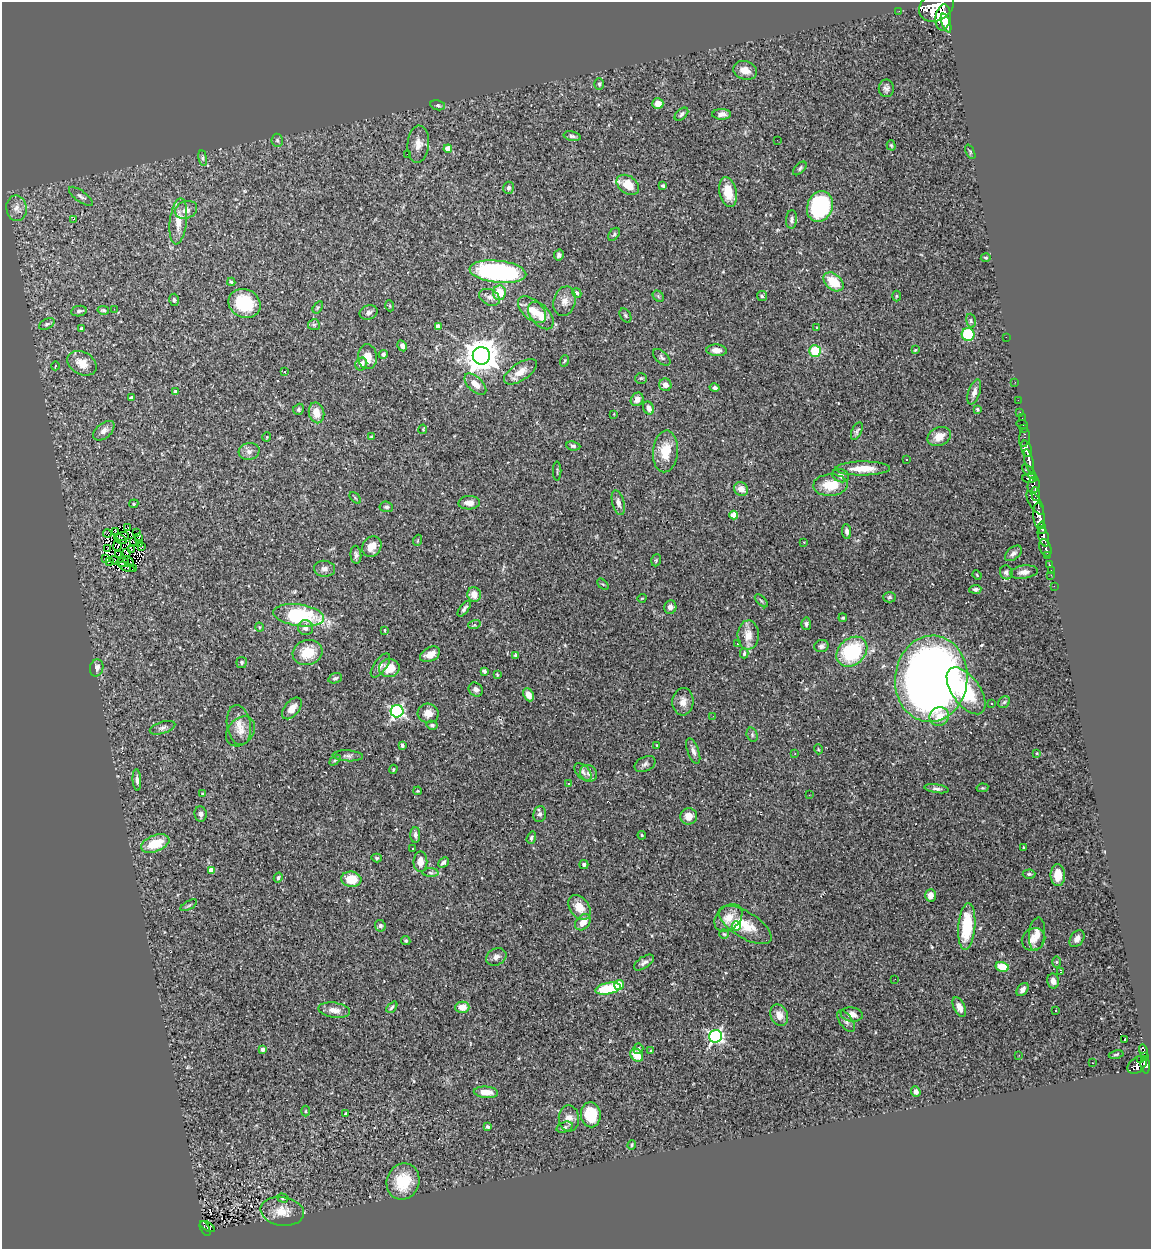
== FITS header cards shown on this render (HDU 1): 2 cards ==
NAXIS1  =                 1149
NAXIS2  =                 1247

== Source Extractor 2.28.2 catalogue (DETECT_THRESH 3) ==
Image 1149 x 1247 px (HDU 1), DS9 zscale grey, 1 PNG px = 1 image px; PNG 1153 x 1251 px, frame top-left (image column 1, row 1247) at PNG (2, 2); each listed source drawn as its Kron ellipse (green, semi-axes under 4 px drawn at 4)
Background 0.884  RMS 0.08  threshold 0.241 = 3 sigma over >= 5 px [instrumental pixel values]
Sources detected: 317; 4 with non-positive FLUX_AUTO (blend fragments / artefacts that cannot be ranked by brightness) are neither listed nor drawn; the other 313 listed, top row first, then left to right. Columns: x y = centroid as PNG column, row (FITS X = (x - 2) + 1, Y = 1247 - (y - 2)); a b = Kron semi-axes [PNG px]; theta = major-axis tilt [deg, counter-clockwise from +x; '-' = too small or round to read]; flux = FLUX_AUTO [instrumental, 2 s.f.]
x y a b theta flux
937 6 19 14 34 8200
899 11 2 2 - 12
943 17 13 7 82 4000
946 23 10 4 -69 2100
745 70 12 9 -16 55
599 84 5 4 - 8.5
886 88 9 7 90 19
658 104 5 5 - 44
438 105 7 5 -12 11
681 114 8 5 42 15
722 114 9 5 1 29
572 136 8 4 -11 13
277 140 6 5 - 11
777 140 2 2 - 33
418 144 18 10 86 49
891 145 5 4 - 6.6
448 149 4 4 - 83
970 152 8 4 -65 7.3
407 154 2 2 - 2.6
203 158 8 4 -82 11
800 168 8 4 45 12
628 185 12 8 -36 87
663 186 4 3 - 12
509 188 6 5 - 15
728 192 15 8 -79 95
81 196 14 5 -37 19
820 206 16 12 72 570
17 208 13 10 -81 42
186 210 11 8 20 33
73 219 3 2 - 34
792 219 9 5 87 16
178 221 23 8 83 67
614 234 7 4 54 9.3
559 255 5 5 - 13
986 258 5 4 - 7.1
498 272 28 11 -6 850
231 282 4 4 - 6.8
834 282 11 7 -40 140
499 293 7 6 - 120
577 293 5 4 - 11
658 296 6 5 - 8.6
762 296 5 5 - 8.4
896 296 5 3 - 5.9
490 297 11 7 -27 29
174 300 6 5 - 9.9
565 301 15 11 74 41
244 303 16 14 -23 240
390 306 5 3 - 4.8
318 307 7 4 58 7.8
114 309 2 2 - 3.7
103 310 6 4 -10 8
532 310 17 9 -42 69
79 311 8 5 11 12
369 313 9 7 21 21
625 315 7 5 -60 9.5
541 316 16 9 -48 64
971 321 7 4 -74 9.7
47 324 8 5 26 12
314 325 6 5 - 9.2
438 326 4 4 - 23
81 328 3 3 - 5.8
817 328 3 3 - 5.1
968 334 6 6 - 280
1006 337 2 2 - 42
402 346 6 4 -60 18
717 350 10 6 -3 34
915 350 4 4 - 6.7
815 351 6 5 - 170
383 354 4 4 - 11
481 356 8 8 - 11000
368 357 12 9 -84 56
662 357 10 5 -43 14
564 361 6 3 70 6.2
82 363 15 11 -28 72
361 364 6 5 - 33
55 366 4 2 - 3.1
285 372 2 2 - 3.8
520 372 19 8 33 70
641 378 6 5 - 8.1
1015 382 3 2 - 6.3
475 384 13 7 -44 49
665 385 6 6 - 34
715 388 5 4 - 15
175 392 4 4 - 14
974 392 13 6 72 26
131 398 4 4 - 18
637 399 7 6 - 35
1018 400 2 2 - 8.8
649 408 7 5 -63 30
299 409 6 5 - 10
977 409 4 3 - 6.8
1020 412 3 2 - 15
316 413 10 7 -77 65
614 414 3 2 - 3.6
1022 418 2 2 - 13
1022 424 6 3 -10 29
423 429 4 3 - 4.1
1024 429 3 2 - 37
104 431 12 7 40 27
857 431 9 5 66 13
267 437 5 3 - 4.1
371 437 4 4 - 5.4
939 437 12 9 25 64
1024 438 9 5 81 140
573 446 7 4 -8 10
1026 448 8 5 -72 1500
249 451 10 8 15 27
665 451 21 12 85 120
906 459 3 3 - 15
1029 461 12 4 -76 1600
863 468 27 7 0 100
557 471 9 2 90 5.5
1029 472 9 4 -46 510
841 476 8 6 -21 21
1030 478 7 4 -2 640
830 485 17 11 3 130
1034 485 8 6 77 750
741 489 7 6 - 48
1036 494 6 3 -85 460
355 498 7 2 -45 5.3
469 503 11 7 3 36
618 503 13 6 -74 23
1035 503 13 5 -57 1300
134 504 5 4 - 5.6
386 507 6 5 - 12
734 515 4 4 - 100
1039 516 13 5 -85 3300
128 528 4 3 - 22
1042 528 6 3 -86 730
116 531 3 2 - 5.2
847 531 7 4 -83 17
107 533 4 2 - 2.4
137 533 3 2 - 5.7
122 536 7 3 3 2.1
1043 537 10 5 -73 1300
139 538 3 2 - 4.3
120 539 6 2 -32 1.2
418 540 5 3 - 5.3
134 541 4 2 - 8
804 542 3 3 - 13
140 543 4 2 - 3
117 546 5 3 - 11
142 546 3 2 - 7.2
372 547 11 9 51 58
1045 548 9 6 -69 290
108 549 3 3 - 0.99
132 550 4 3 - 5.8
127 552 2 2 - 4.1
1013 553 10 6 39 19
119 555 4 2 - 6.1
356 555 9 5 -85 16
1048 556 4 3 - 180
106 559 4 3 - 11
115 560 5 2 - 7
656 560 6 4 70 7.8
128 561 6 2 -42 2
109 562 3 2 - 3.4
123 562 6 3 6 12
1049 565 3 3 - 31
126 567 8 3 -25 4.2
133 568 3 2 - 3.8
325 569 10 8 -6 24
1051 570 3 2 - 7.6
1006 572 7 6 - 17
1024 572 14 6 8 28
977 575 5 3 - 4.8
1051 575 3 2 - 4.2
603 584 7 2 -44 5.2
1054 586 2 2 - 9.9
975 589 6 4 5 11
474 594 7 6 - 51
889 597 6 5 - 9.4
642 598 4 3 - 3.9
761 601 8 3 -45 6.7
670 607 7 6 - 33
464 609 9 4 52 16
299 615 25 10 -8 480
843 618 4 4 - 7.8
806 624 6 5 - 13
474 625 6 4 17 8.1
259 627 5 3 - 4.9
305 628 8 7 - 29
385 630 3 2 - 4.2
748 635 15 10 87 68
738 644 3 2 - 6.1
821 646 7 6 - 17
852 652 17 13 42 430
307 653 15 12 15 140
744 653 5 4 - 13
430 654 11 7 28 53
516 655 4 4 - 8.6
242 662 5 5 - 9.3
380 665 14 6 54 22
97 668 8 6 74 27
389 668 10 9 - 90
484 671 4 3 - 14
497 675 3 3 - 5.1
335 678 7 5 18 12
931 679 43 36 84 6000
476 689 7 6 - 24
966 691 27 14 -54 270
528 695 7 5 -66 44
683 702 14 10 87 45
1004 702 6 5 - 9.5
992 704 3 3 - 16
292 708 13 7 51 44
397 711 6 6 - 1000
428 713 10 9 - 47
713 716 3 2 - 6
939 716 10 9 - 78
239 725 20 11 -80 63
432 725 5 4 - 9.2
163 728 13 5 18 18
241 731 17 12 47 52
752 735 7 5 -71 11
402 745 4 3 - 9.7
657 745 3 2 - 4.4
818 749 5 3 - 4.5
693 751 13 5 -70 24
1037 753 3 2 - 3.9
795 754 3 3 - 3.3
348 756 15 5 -3 19
335 760 6 4 44 6.7
645 764 11 7 26 19
393 769 4 3 - 5.1
583 772 11 6 -46 20
588 773 9 8 - 24
137 780 11 4 -86 18
569 783 3 3 - 46
982 788 6 4 10 6.2
937 789 12 4 -9 15
418 791 4 3 - 7.3
202 793 3 2 - 3.7
809 795 2 2 - 2.7
201 814 7 6 - 19
540 814 8 6 82 19
689 816 8 8 - 49
415 835 8 5 -90 19
642 835 4 3 - 5.3
531 838 6 4 73 11
155 843 15 8 21 140
1024 847 3 3 - 9.5
413 848 2 2 - 4.6
377 858 5 4 - 8.8
420 862 10 7 90 38
443 862 6 4 42 14
584 865 4 4 - 18
211 870 4 4 - 50
430 873 8 4 -2 10
1029 874 6 4 1 8.8
1058 875 11 7 -89 69
278 877 5 4 - 11
351 879 10 7 -8 120
930 895 6 5 - 52
189 905 9 4 30 8.1
579 907 14 9 -54 81
728 918 16 11 43 71
583 922 9 6 50 52
745 925 30 13 -32 140
380 926 6 5 - 13
736 926 5 4 - 130
967 927 23 8 86 250
724 934 5 4 - 6.3
1037 934 16 8 84 52
1033 939 12 10 39 55
1077 939 9 6 55 26
406 941 5 4 - 8
496 957 10 8 27 28
644 962 11 5 33 21
1056 962 6 4 89 5.4
1002 967 7 5 -15 120
1061 971 3 2 - 4.3
895 979 2 2 - 2.4
1053 981 7 5 -79 31
619 985 5 5 - 90
608 989 13 5 10 280
1023 989 7 5 51 28
392 1007 6 4 46 9.7
462 1007 7 5 1 60
959 1007 10 5 -64 39
334 1010 16 7 -8 45
1056 1011 3 2 - 7.6
852 1014 11 7 -8 39
779 1015 11 8 -65 55
846 1021 12 6 -56 19
716 1036 6 6 - 1100
1125 1039 3 3 - 10
263 1049 3 3 - 20
638 1049 5 5 - 9.7
651 1051 3 3 - 6.4
1143 1051 6 3 -77 190
1116 1054 7 3 11 5.7
637 1055 7 5 -45 110
1019 1055 2 2 - 3
1144 1057 4 3 - 190
1140 1059 3 3 - 47
1092 1063 2 2 - 3.4
1137 1065 11 7 37 660
1145 1065 8 5 -84 500
486 1092 12 5 -3 64
916 1092 5 4 - 19
305 1111 5 3 - 4.4
345 1114 4 3 - 17
591 1115 12 10 -86 150
569 1118 13 10 -84 41
488 1127 4 3 - 10
565 1127 8 5 17 13
632 1145 5 3 - 6.9
403 1182 18 16 67 170
283 1198 6 4 -17 8.6
282 1211 22 14 -9 85
207 1227 8 3 -30 38
205 1229 8 4 -61 57
At the frame edge (FLAGS 8, measured only in part): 1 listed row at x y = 937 6
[4 non-positive-flux detections neither listed nor drawn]